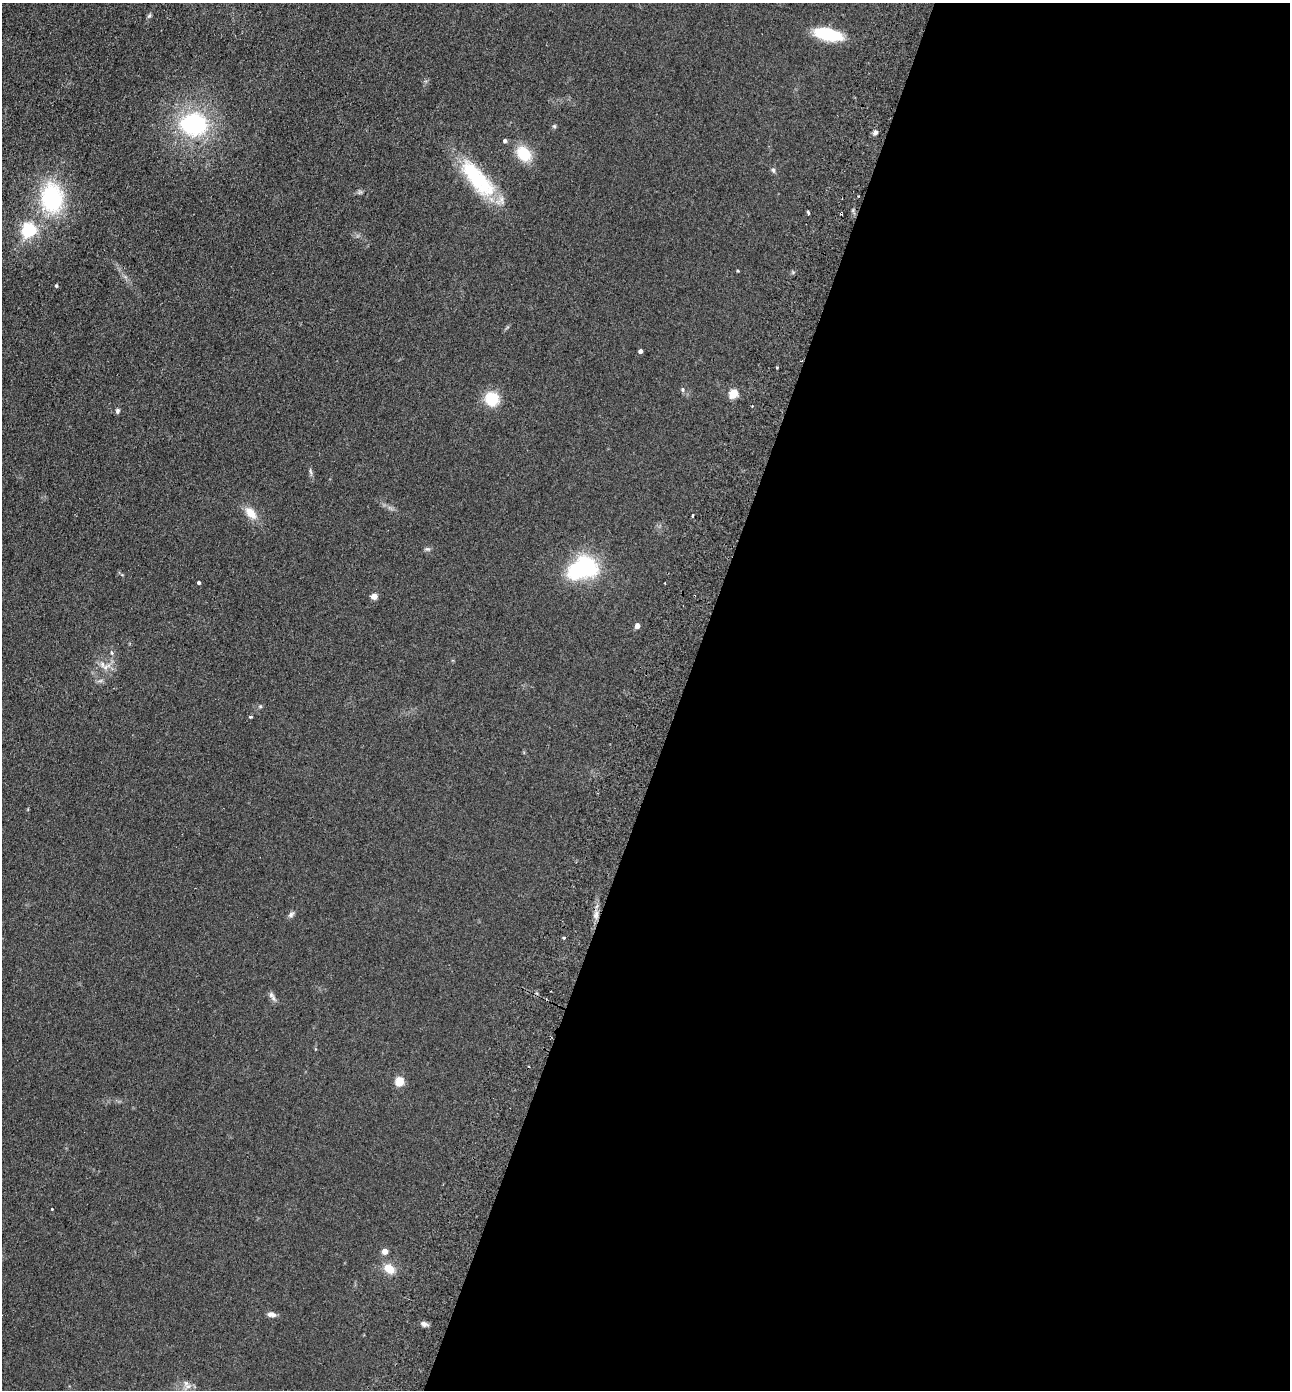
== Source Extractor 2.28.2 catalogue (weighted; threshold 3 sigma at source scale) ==
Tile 12 of 4 x 4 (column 4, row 3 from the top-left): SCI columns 4058-5345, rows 1414-2801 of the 5672 x 5603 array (HDU 1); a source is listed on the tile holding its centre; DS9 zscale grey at full resolution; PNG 1292 x 1392 px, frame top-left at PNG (2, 3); no overlay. Shown black and unused: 47% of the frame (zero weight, under 2 of 3 exposures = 3% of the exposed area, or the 3 px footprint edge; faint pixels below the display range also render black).
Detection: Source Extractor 2.28.2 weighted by HDU 2 'WHT'; one run over the whole footprint, this tile lists its part. Background 0.105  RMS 0.01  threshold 0.0471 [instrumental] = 3 sigma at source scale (4.5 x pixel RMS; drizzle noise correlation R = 1.50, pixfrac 1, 0.05/0.05 arcsec/px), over >= 5 px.
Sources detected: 44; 1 inside a brighter object's white glare — not listed; the other 43 listed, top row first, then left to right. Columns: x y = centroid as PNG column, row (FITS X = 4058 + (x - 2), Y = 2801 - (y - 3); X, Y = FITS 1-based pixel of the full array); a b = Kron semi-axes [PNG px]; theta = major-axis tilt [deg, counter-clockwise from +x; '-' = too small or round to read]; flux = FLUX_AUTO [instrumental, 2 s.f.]
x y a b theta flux
149 16 7 5 53 1.9
828 34 27 11 -13 51
194 124 29 24 -4 110
554 126 6 5 - 1.5
875 132 6 5 - 2.8
505 140 4 4 - 2.9
524 154 16 12 -46 28
773 170 6 5 - 2.2
478 179 57 20 -48 75
52 198 28 20 -86 100
808 213 4 3 - 4.3
841 213 4 3 - 2.8
29 230 6 6 - 220
738 270 3 3 - 0.99
56 286 4 3 - 1.4
640 351 4 4 - 3.4
777 368 3 2 - 1.2
683 389 6 6 - 1.9
734 393 5 5 - 43
492 399 13 12 - 31
752 406 2 2 - 0.81
118 411 7 6 - 2.4
310 471 8 3 -71 1.9
251 513 17 9 -50 13
427 549 7 5 -18 2.1
587 566 27 18 -51 64
199 582 3 3 - 2.3
374 596 4 4 - 12
637 626 4 4 - 7.8
106 667 7 5 -90 3
260 706 6 4 -18 1.2
250 717 3 3 - 2.1
291 915 10 5 38 2.8
596 915 11 4 67 4
564 938 3 3 - 1.3
271 995 8 6 -82 3.1
400 1081 5 5 - 46
52 1209 3 2 - 0.9
385 1251 4 4 - 11
389 1269 14 10 -37 13
271 1314 10 6 -8 4.6
424 1324 8 6 -33 3.5
186 1383 11 6 -63 4.1
Overlapping masked pixels (flux is a lower limit): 1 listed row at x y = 841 213